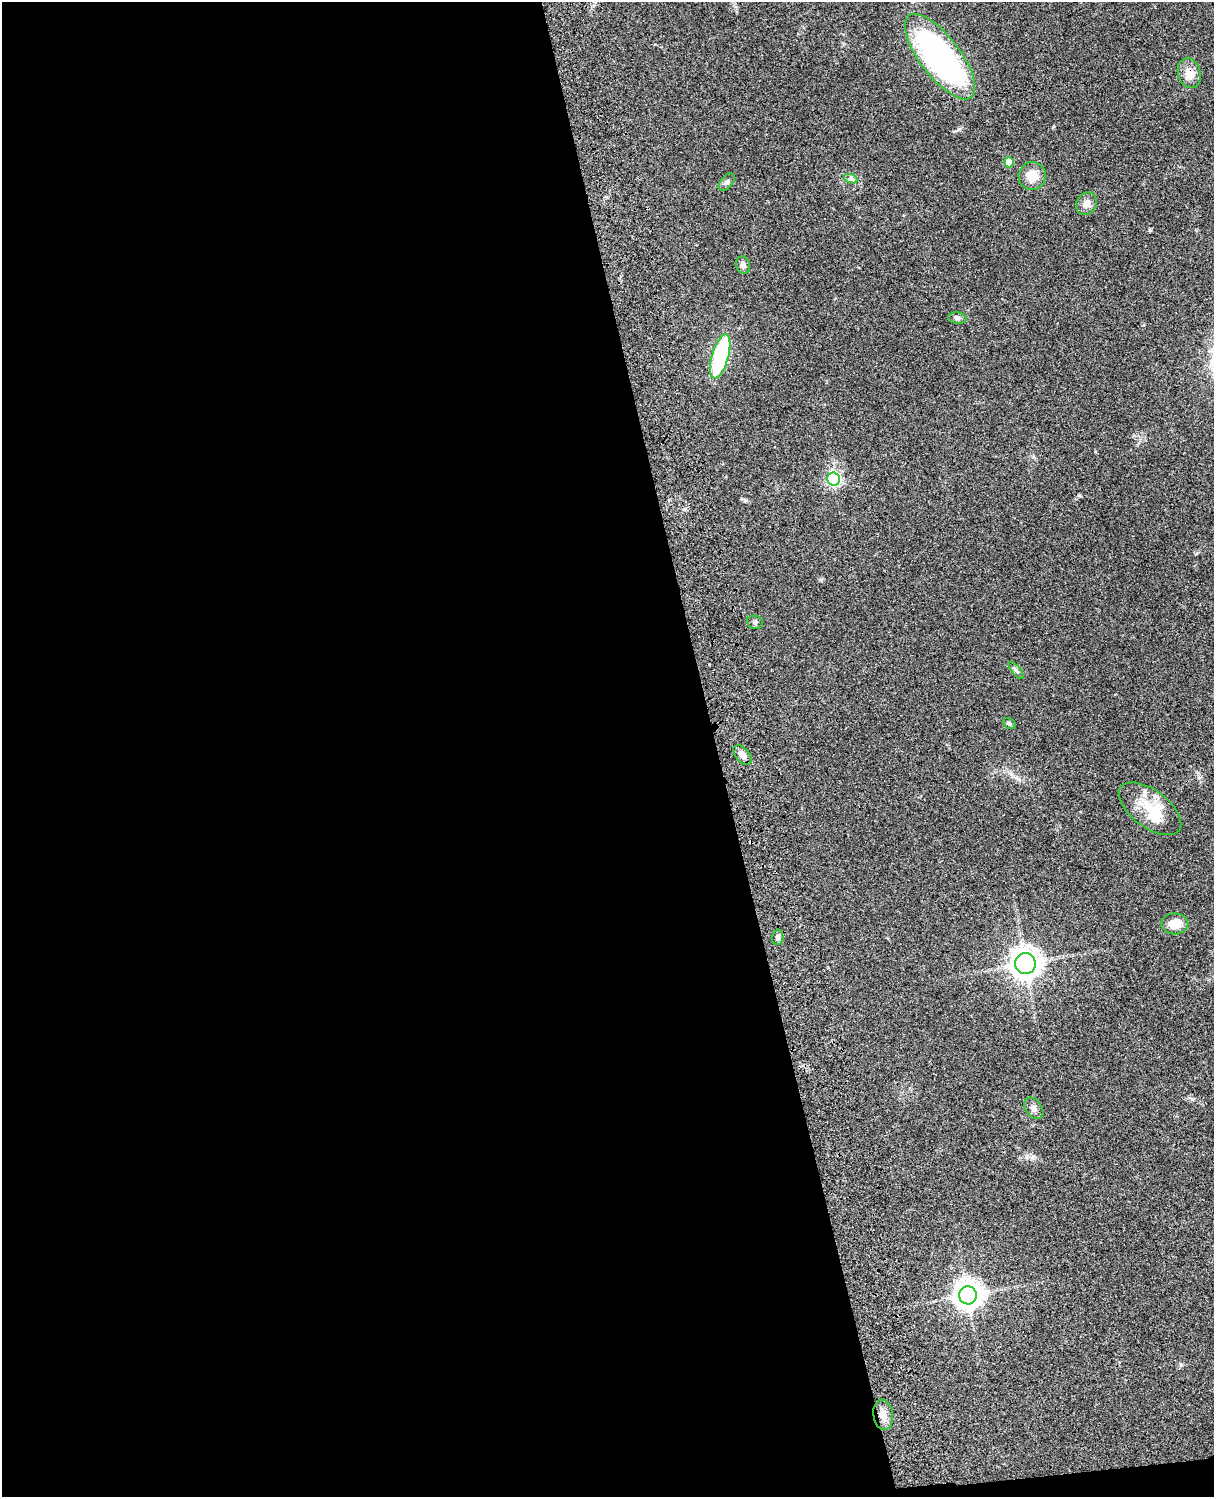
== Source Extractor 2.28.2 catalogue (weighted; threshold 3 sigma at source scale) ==
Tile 9 of 4 x 3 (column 1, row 3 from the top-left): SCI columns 121-1332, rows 277-1771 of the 5086 x 4926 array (HDU 1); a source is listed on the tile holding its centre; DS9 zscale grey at full resolution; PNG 1216 x 1499 px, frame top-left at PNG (2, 2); each listed source drawn as its Kron ellipse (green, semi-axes under 4 px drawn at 4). Shown black and unused: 60% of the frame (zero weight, under 3 of 4 exposures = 6% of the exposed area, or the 3 px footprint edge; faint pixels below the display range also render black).
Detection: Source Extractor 2.28.2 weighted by HDU 2 'WHT'; one run over the whole footprint, this tile lists its part. Background 0.0877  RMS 0.0061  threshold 0.0274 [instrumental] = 3 sigma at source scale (4.5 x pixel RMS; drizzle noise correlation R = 1.50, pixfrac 1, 0.05/0.05 arcsec/px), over >= 5 px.
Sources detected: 24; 1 inside a brighter object's white glare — neither listed nor drawn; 1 inside a brighter listed object's ellipse — not listed separately; the other 22 listed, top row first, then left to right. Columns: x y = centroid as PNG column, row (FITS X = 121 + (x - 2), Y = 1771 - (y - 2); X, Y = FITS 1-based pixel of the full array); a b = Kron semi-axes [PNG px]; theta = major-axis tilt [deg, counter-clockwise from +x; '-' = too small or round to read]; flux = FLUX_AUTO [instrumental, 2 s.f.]
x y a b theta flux
940 57 51 20 -53 170
1189 73 15 11 -74 7.9
1009 162 5 5 - 12
1032 176 14 13 - 8.7
851 179 7 4 -18 1.2
727 182 10 6 52 1.6
1086 204 12 9 58 4.5
743 265 9 7 -72 2.3
957 318 9 5 -5 1.7
720 356 23 8 74 65
834 479 6 6 - 110
755 622 8 6 -19 1.6
1016 670 11 4 -50 1.5
1009 723 7 5 -32 1.1
742 755 11 7 -51 4
1150 809 36 18 -37 19
1175 924 13 10 0 9.3
778 937 7 6 - 2
1025 964 10 10 - 750
1034 1108 12 8 -53 2.8
968 1295 9 9 - 760
883 1415 15 9 -83 5.4
Overlapping masked pixels (flux is a lower limit): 2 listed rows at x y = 940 57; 1189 73
Unlisted compact peaks at least as high as the median listed source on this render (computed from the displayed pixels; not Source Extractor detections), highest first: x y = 1181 1365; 1095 452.